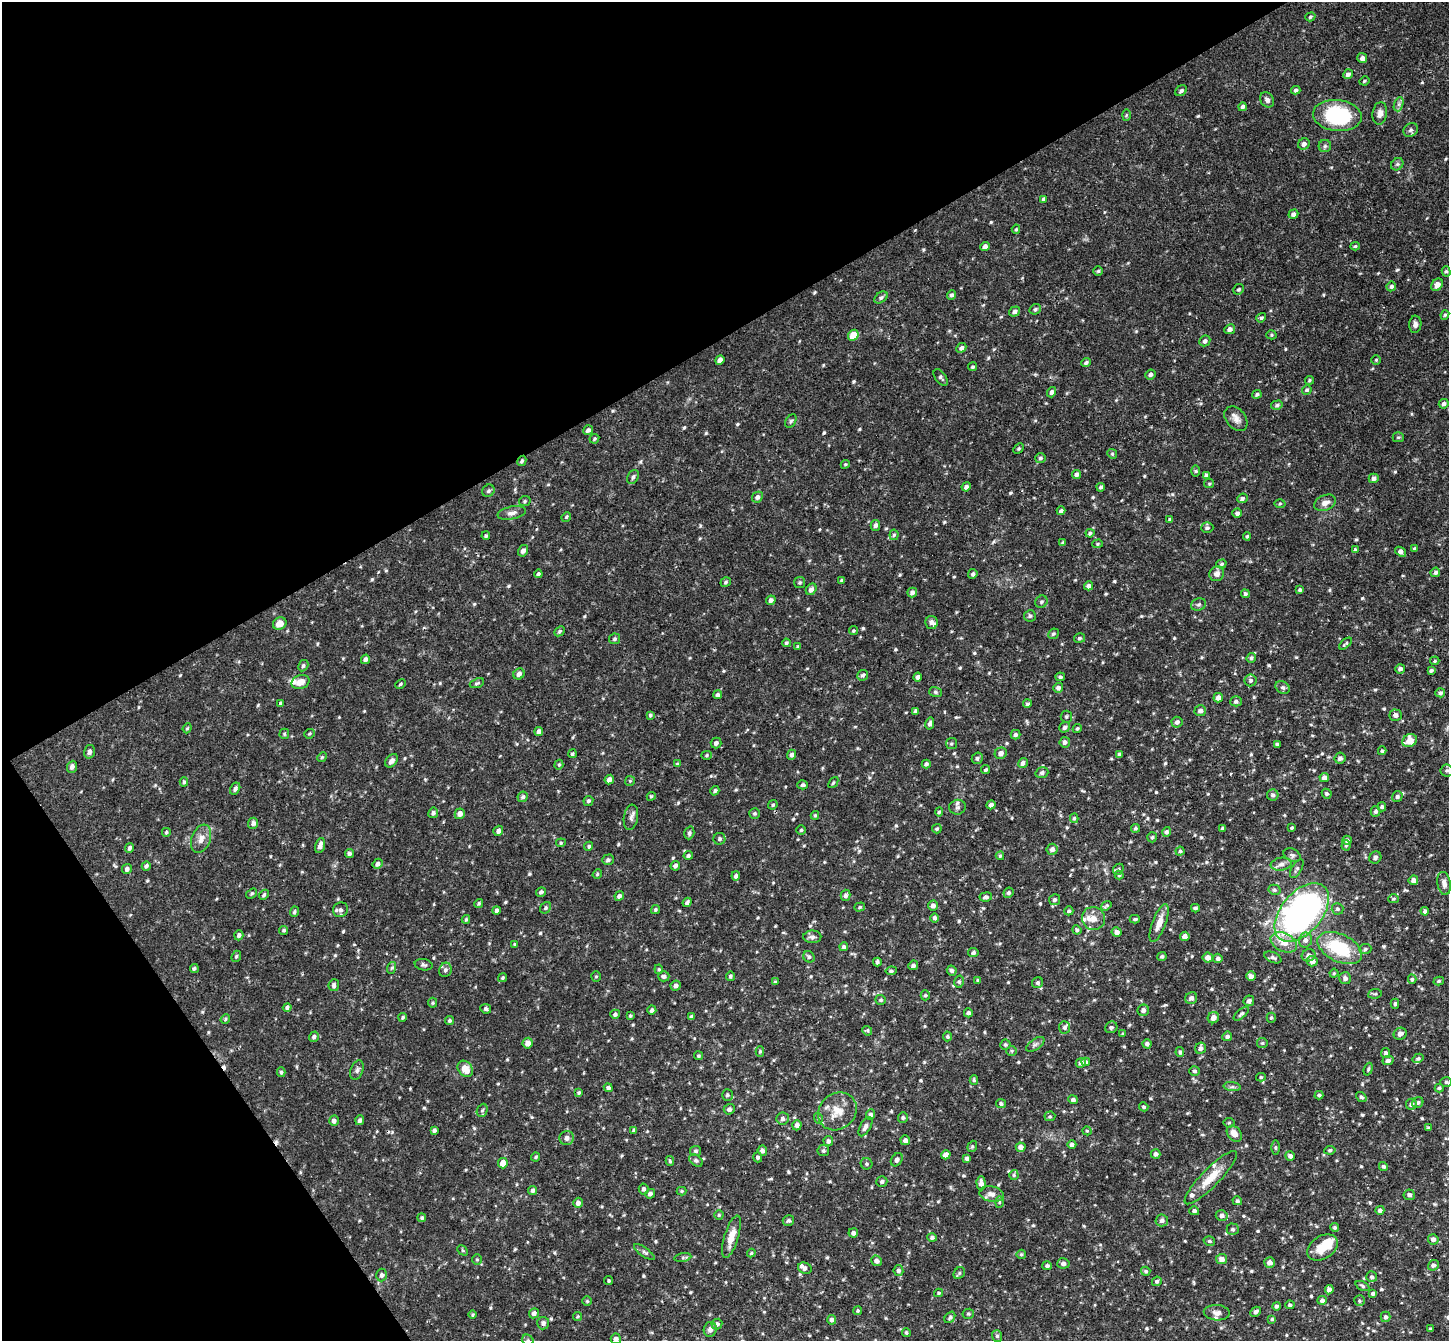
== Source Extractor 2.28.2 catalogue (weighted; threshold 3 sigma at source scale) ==
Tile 5 of 4 x 4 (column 1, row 2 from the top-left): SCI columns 55-1501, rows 3002-4340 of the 5893 x 5868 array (HDU 1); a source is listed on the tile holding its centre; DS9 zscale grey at full resolution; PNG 1451 x 1343 px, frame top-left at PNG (2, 2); each listed source drawn as its Kron ellipse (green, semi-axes under 4 px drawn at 4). Shown black and unused: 32% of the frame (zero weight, under 3 of 4 exposures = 6% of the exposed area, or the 3 px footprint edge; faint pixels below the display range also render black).
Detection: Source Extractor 2.28.2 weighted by HDU 2 'WHT'; one run over the whole footprint, this tile lists its part. Background 0.032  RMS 0.0031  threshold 0.0139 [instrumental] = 3 sigma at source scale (4.5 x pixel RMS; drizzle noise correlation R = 1.50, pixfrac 1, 0.05/0.05 arcsec/px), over >= 5 px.
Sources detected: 700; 1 inside a brighter object's white glare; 3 cosmic-ray / hot-pixel residue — neither listed nor drawn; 12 inside a brighter listed object's ellipse — not listed separately; of the other 684, all 500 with FLUX_AUTO >= 0.384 (the completeness limit of this list) listed and drawn (184 fainter detections not listed), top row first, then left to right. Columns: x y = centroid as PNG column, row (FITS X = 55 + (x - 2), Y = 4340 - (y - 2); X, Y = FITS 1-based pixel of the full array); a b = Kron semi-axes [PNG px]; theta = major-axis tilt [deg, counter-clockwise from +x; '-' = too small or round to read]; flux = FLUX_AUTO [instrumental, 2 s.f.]
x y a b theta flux
1310 17 5 4 - 0.47
1362 58 5 5 - 1.1
1348 74 5 4 - 1.1
1364 81 5 3 - 0.39
1296 90 5 4 - 0.64
1181 91 6 5 - 0.81
1267 100 8 6 -56 1
1399 104 7 4 71 0.8
1243 107 4 4 - 0.82
1380 113 11 7 82 1.6
1126 115 6 4 89 0.41
1337 115 24 15 -6 25
1411 130 8 6 35 0.82
1304 144 6 5 - 1.1
1325 146 6 6 - 0.67
1397 164 7 5 45 0.54
1044 199 4 3 - 0.59
1293 214 5 4 - 1
1016 229 5 4 - 0.45
985 246 5 4 - 1.1
1355 246 4 4 - 0.41
1098 271 5 4 - 0.44
1446 271 5 4 - 0.55
1437 285 7 5 51 2
1391 286 5 4 - 0.7
1239 289 6 5 - 0.53
952 295 5 4 - 0.72
881 298 7 5 38 0.7
1035 309 6 5 - 0.62
1015 312 6 4 37 1
1445 315 5 4 - 0.42
1261 318 5 4 - 0.5
1415 324 8 6 86 1.1
1230 329 5 4 - 1.2
853 335 6 5 - 5.3
1271 335 5 4 - 0.41
1205 341 6 5 - 0.84
961 348 5 4 - 0.92
720 360 5 4 - 1.2
1376 360 5 5 - 0.39
1086 363 5 4 - 0.68
973 367 4 4 - 0.55
1150 374 5 5 - 0.88
941 377 9 5 -54 0.78
1309 380 4 4 - 0.43
1307 390 5 4 - 0.51
1052 392 5 4 - 0.92
1257 394 4 4 - 0.55
1444 404 5 4 - 0.72
1277 405 6 4 16 0.59
1236 419 14 9 -51 2.1
791 421 7 5 59 0.51
588 430 5 4 - 0.88
1398 437 5 5 - 0.46
594 439 5 4 - 0.47
1019 448 6 4 45 0.47
1112 454 5 4 - 0.41
1040 458 5 5 - 0.61
522 461 5 4 - 0.61
845 464 5 4 - 0.39
1196 471 6 4 -89 0.39
1076 474 4 4 - 1
1206 475 4 4 - 0.84
633 477 7 5 61 0.8
1374 478 5 4 - 1.1
1209 484 5 4 - 0.38
966 487 4 4 - 0.98
1101 487 4 3 - 0.53
488 491 6 5 - 0.66
757 497 6 5 - 0.96
1242 498 5 4 - 0.77
525 501 6 5 - 0.51
1325 503 11 7 23 1.9
1280 504 5 3 - 0.38
1061 511 4 3 - 0.78
512 513 14 6 11 1.5
1237 513 5 4 - 0.84
566 517 5 4 - 0.39
1170 519 4 4 - 0.43
875 525 5 4 - 0.88
1207 528 6 5 - 0.78
1090 533 4 3 - 0.49
894 535 5 4 - 0.48
486 536 4 4 - 0.49
1247 536 4 3 - 0.45
1063 543 4 3 - 0.58
1098 544 5 4 - 0.39
1355 549 4 4 - 0.47
1414 549 4 4 - 0.43
523 551 6 5 - 1.2
1401 552 6 4 -38 1.3
1221 564 5 4 - 0.55
1435 572 5 4 - 0.73
538 574 4 3 - 0.64
973 574 5 4 - 0.69
1217 574 8 7 - 1.6
842 580 3 3 - 0.51
726 582 5 4 - 0.48
800 582 5 5 - 0.46
1089 586 5 4 - 1
811 589 6 5 - 1.2
1300 590 3 3 - 0.52
912 593 5 5 - 1.1
1245 594 4 4 - 0.62
771 600 5 4 - 1.1
1041 602 6 5 - 0.67
1198 604 8 6 18 0.73
1030 616 6 5 - 0.69
932 622 7 6 - 1.1
280 624 7 6 - 2.9
559 631 6 4 42 0.5
853 631 4 4 - 0.41
1053 634 5 5 - 0.58
1079 638 5 5 - 0.57
615 639 5 5 - 0.57
786 643 4 3 - 0.5
1345 644 8 3 40 0.46
798 646 3 3 - 0.43
1251 658 5 4 - 0.58
365 659 5 4 - 1.1
1435 661 5 4 - 0.46
303 666 6 5 - 0.58
1400 669 5 4 - 0.9
1431 670 4 3 - 0.63
519 674 6 5 - 1.2
863 675 5 5 - 0.64
918 677 4 4 - 0.85
1060 677 5 4 - 0.56
1251 680 6 6 - 0.77
301 682 9 7 17 2.6
477 683 7 4 21 0.57
400 684 5 3 - 0.39
1283 687 7 6 - 0.75
1058 688 5 5 - 1.1
936 692 6 5 - 0.59
1440 693 5 4 - 0.85
718 695 4 4 - 0.72
1218 698 5 4 - 1.5
1236 701 6 5 - 0.76
280 703 4 3 - 0.61
1027 704 4 4 - 0.57
916 711 4 4 - 0.87
1200 711 6 5 - 1.1
650 715 4 4 - 0.52
1396 715 6 6 - 1.1
1066 717 6 6 - 0.54
1177 722 5 5 - 1
930 723 6 4 76 0.88
1064 727 5 5 - 0.81
187 728 5 4 - 0.39
1077 729 4 4 - 0.54
539 731 4 4 - 0.95
284 734 5 5 - 0.39
310 734 5 4 - 0.43
1015 735 5 5 - 0.79
1410 741 7 6 - 4.4
1065 742 5 5 - 0.93
716 743 5 5 - 0.9
951 744 5 5 - 0.55
1277 744 4 3 - 0.73
1382 751 4 3 - 0.44
89 752 7 5 74 1.1
1001 753 6 5 - 1.5
572 754 4 4 - 0.46
1120 754 4 4 - 0.92
707 755 5 4 - 0.41
791 755 5 4 - 1
322 757 5 4 - 0.39
977 758 6 5 - 0.68
1340 758 6 5 - 1
392 761 7 5 50 1.2
1023 763 5 4 - 1.2
677 764 4 4 - 0.43
926 764 4 4 - 0.68
559 765 5 4 - 0.44
72 767 6 5 - 1.2
985 770 4 4 - 0.51
1447 771 6 6 - 0.71
1042 773 6 5 - 0.95
1324 777 5 4 - 1.2
609 780 5 4 - 1.2
630 781 5 5 - 0.4
184 782 5 4 - 0.46
833 782 6 4 49 0.46
803 785 5 4 - 0.66
235 789 6 4 61 0.92
715 791 5 4 - 0.58
1327 794 5 4 - 0.6
1273 795 5 5 - 0.85
651 796 4 4 - 0.38
1397 796 5 5 - 0.79
523 797 5 5 - 0.68
588 801 5 5 - 0.68
773 805 5 4 - 0.5
991 805 4 4 - 1.4
957 807 8 7 - 0.95
1382 807 4 4 - 0.54
1376 811 5 5 - 0.76
939 812 4 4 - 0.45
433 813 5 4 - 0.83
755 813 5 5 - 0.5
460 814 5 5 - 1.7
815 815 4 3 - 0.4
631 817 13 7 80 1.2
1074 818 5 4 - 0.5
253 823 5 5 - 0.99
1136 828 4 4 - 0.63
1223 828 4 3 - 0.53
1292 828 4 4 - 0.45
937 829 5 4 - 0.51
801 830 4 4 - 0.41
498 831 5 5 - 1.1
166 832 4 4 - 0.44
1166 832 5 4 - 0.75
689 833 6 5 - 0.74
1152 837 5 5 - 0.51
201 839 15 9 68 2.5
719 839 6 6 - 0.7
1347 840 4 4 - 0.8
561 843 5 4 - 0.44
1346 845 5 4 - 0.42
320 846 8 4 74 1.5
589 846 5 4 - 0.57
130 848 5 3 - 0.72
1052 849 5 5 - 1.3
1180 851 4 4 - 0.48
349 854 4 4 - 0.76
688 855 4 4 - 0.63
1292 855 9 6 -27 0.89
1000 856 4 4 - 0.41
1375 857 6 5 - 0.71
608 860 6 5 - 0.77
378 864 5 4 - 0.97
1281 864 10 6 9 1.4
146 866 5 4 - 0.59
675 866 5 4 - 0.77
127 869 5 5 - 1
1118 869 6 4 48 0.47
1297 869 10 5 61 0.74
597 874 5 4 - 0.42
1119 875 4 4 - 0.39
736 876 4 4 - 0.83
1413 880 5 4 - 1.4
1444 883 12 6 -80 1.5
1274 890 6 5 - 0.58
541 892 5 4 - 0.71
1009 893 5 5 - 0.65
252 894 6 4 35 0.41
264 895 6 4 47 0.54
846 895 5 4 - 0.87
619 896 5 4 - 0.93
986 897 6 4 7 0.83
1393 899 5 4 - 0.43
1055 900 5 5 - 0.75
687 902 5 4 - 0.84
479 903 5 4 - 0.44
933 906 5 5 - 1.1
1106 906 6 4 36 0.54
860 907 5 4 - 0.48
546 908 6 5 - 0.59
1195 908 4 3 - 0.54
1338 909 6 5 - 0.61
341 910 8 7 - 1.1
496 910 4 4 - 0.7
655 910 5 4 - 0.48
1069 911 4 4 - 0.53
1425 911 4 4 - 0.87
294 912 5 4 - 0.59
1302 912 34 20 50 120
935 918 5 4 - 0.87
1093 918 12 11 - 2.5
466 919 4 3 - 0.41
1135 919 5 3 - 0.47
1159 923 20 6 69 3.4
284 930 5 4 - 0.46
1077 930 5 4 - 0.63
1117 932 5 4 - 1.4
239 935 5 4 - 0.85
1185 936 5 4 - 1.5
812 937 9 6 0 0.98
1305 940 7 6 - 1.2
1284 942 14 9 -25 4.2
515 944 3 3 - 0.39
844 947 4 4 - 0.78
1340 948 24 13 -26 17
1365 949 6 5 - 0.61
973 953 5 4 - 0.83
1309 955 7 6 - 1.3
236 956 6 4 68 0.49
1162 956 4 4 - 0.55
809 957 6 5 - 0.67
1273 957 9 5 -24 0.81
1208 958 5 5 - 1.6
1218 958 5 4 - 0.93
1312 961 5 5 - 1.6
877 962 4 3 - 0.66
424 965 9 5 -12 0.71
913 965 5 4 - 0.84
194 968 4 4 - 0.51
391 968 6 4 70 0.45
659 969 5 4 - 0.42
445 970 7 6 - 0.91
891 971 5 4 - 0.48
952 971 5 4 - 0.74
1334 973 4 4 - 0.4
664 976 5 5 - 0.85
730 976 4 4 - 0.59
1251 976 5 4 - 1.3
596 977 5 4 - 0.39
502 978 5 4 - 0.44
1345 978 6 6 - 1
1412 979 4 4 - 0.44
978 980 4 3 - 0.39
1439 981 5 4 - 0.47
775 982 4 4 - 0.42
959 982 6 5 - 0.63
1038 983 6 5 - 0.71
334 985 6 5 - 0.88
676 986 5 5 - 1.2
1375 994 7 4 8 0.5
925 995 5 4 - 0.47
1191 998 6 5 - 0.97
881 1000 5 5 - 0.56
1249 1001 5 5 - 1.1
433 1003 5 4 - 0.42
1395 1004 5 3 - 0.56
287 1008 4 4 - 0.69
486 1009 5 4 - 0.77
652 1010 4 4 - 0.79
1143 1010 6 5 - 1
968 1013 4 4 - 0.91
615 1014 5 4 - 0.71
1241 1014 9 4 40 0.73
630 1016 4 3 - 0.4
692 1016 4 4 - 0.67
403 1017 4 4 - 0.47
1213 1018 6 5 - 1.9
1271 1018 5 4 - 0.47
225 1019 5 4 - 0.44
450 1021 4 4 - 0.51
1064 1027 6 5 - 0.76
1111 1027 6 5 - 0.52
867 1031 5 4 - 0.44
1123 1034 4 3 - 0.43
1400 1034 6 6 - 1.4
947 1036 5 4 - 0.46
1227 1036 5 4 - 0.82
314 1037 5 5 - 0.8
528 1043 5 5 - 2
1262 1043 5 5 - 0.5
1035 1044 10 5 35 0.83
1147 1044 4 4 - 0.94
1005 1045 5 5 - 0.55
1200 1048 6 5 - 1.2
760 1051 5 4 - 0.4
1012 1051 5 5 - 0.44
1180 1052 5 4 - 0.59
1386 1053 5 4 - 0.73
698 1056 4 4 - 0.47
1418 1058 6 4 31 0.54
1388 1061 5 4 - 1
1086 1062 4 4 - 0.65
1081 1063 5 4 - 1
465 1069 9 7 -52 4.1
1368 1069 6 4 70 0.44
357 1070 10 6 68 0.9
1194 1071 5 5 - 0.63
281 1072 5 4 - 0.46
1261 1077 5 4 - 0.47
974 1080 5 4 - 0.45
1446 1082 6 5 - 0.51
1232 1087 8 4 -7 0.76
608 1088 4 4 - 0.82
1439 1088 4 4 - 0.54
579 1093 4 4 - 0.54
727 1095 6 5 - 0.67
1319 1095 4 4 - 0.52
1361 1097 6 4 -37 0.62
1073 1100 4 4 - 0.97
1418 1103 6 5 - 0.72
1001 1104 5 4 - 0.62
1411 1104 5 5 - 1.1
1144 1107 5 4 - 0.51
729 1109 5 5 - 0.92
482 1110 7 5 67 0.58
837 1111 20 17 41 5.4
871 1115 5 4 - 0.88
1050 1116 5 5 - 0.44
818 1118 5 4 - 0.44
903 1118 5 5 - 0.55
783 1119 6 6 - 1.1
360 1120 5 4 - 0.88
334 1121 5 4 - 1
1229 1123 5 5 - 0.43
797 1125 5 4 - 1
865 1127 10 5 60 1.3
1429 1128 4 3 - 0.81
434 1130 4 4 - 0.67
634 1130 4 3 - 0.77
1087 1131 4 4 - 0.4
1234 1134 9 6 -50 2.5
567 1138 7 7 - 1.4
905 1140 5 4 - 1
828 1141 5 4 - 0.87
1072 1145 4 4 - 1
972 1146 6 4 69 0.46
1021 1147 5 4 - 1.6
1275 1148 7 4 -90 0.44
1330 1150 6 4 9 0.51
696 1151 5 5 - 0.57
762 1151 5 5 - 0.96
823 1151 6 5 - 0.6
1156 1154 5 4 - 0.97
946 1155 5 4 - 1.9
1290 1156 5 4 - 0.91
536 1157 5 3 - 0.39
758 1157 5 4 - 0.69
967 1158 4 4 - 0.82
696 1160 7 5 -37 0.65
897 1160 7 5 55 0.9
670 1161 5 3 - 0.56
503 1163 5 4 - 3
866 1164 6 6 - 0.53
1383 1166 5 4 - 0.55
1014 1175 5 5 - 0.42
1211 1178 36 9 46 6.2
882 1181 5 5 - 0.73
981 1183 7 4 -89 1.3
644 1189 5 5 - 0.92
533 1190 4 4 - 0.74
682 1191 5 4 - 0.4
650 1194 5 4 - 1
992 1194 12 8 -11 2
1409 1195 5 5 - 0.96
1237 1201 5 4 - 0.69
999 1202 6 4 88 0.45
578 1203 5 4 - 1.2
1380 1210 4 4 - 0.84
1194 1211 5 4 - 0.82
719 1215 4 4 - 0.42
1222 1215 6 5 - 1.2
422 1218 4 4 - 0.59
1162 1220 6 6 - 1
788 1221 6 5 - 0.66
1335 1227 4 4 - 0.56
1233 1229 6 6 - 0.78
853 1233 4 4 - 0.9
731 1237 22 7 73 3.6
932 1237 4 4 - 0.71
1433 1239 5 5 - 1.2
1209 1241 6 4 -16 0.54
1322 1247 16 11 34 5.5
463 1250 6 3 -46 0.39
644 1252 12 4 -36 0.85
751 1253 4 4 - 0.39
1021 1254 4 4 - 0.49
683 1258 8 4 9 0.54
477 1259 5 4 - 0.44
1222 1259 5 5 - 1.8
876 1261 5 5 - 1.2
1269 1262 5 5 - 1.5
1063 1263 6 5 - 0.91
1433 1265 5 5 - 0.96
1047 1266 5 4 - 0.78
805 1268 7 5 -23 0.92
898 1271 5 5 - 0.91
1146 1271 4 4 - 0.54
959 1273 6 5 - 0.56
381 1275 6 5 - 0.95
1372 1277 5 5 - 0.69
609 1281 4 4 - 0.39
1157 1281 5 4 - 0.63
1362 1286 7 4 -26 0.52
1329 1290 4 4 - 1.5
938 1293 4 3 - 0.42
1373 1293 4 3 - 0.7
1322 1300 5 4 - 1
587 1301 5 5 - 0.4
1359 1301 5 5 - 0.52
1290 1305 4 4 - 0.61
1276 1306 4 4 - 0.68
858 1310 4 4 - 0.49
1256 1312 5 4 - 0.94
534 1313 5 5 - 0.96
1217 1313 13 7 -4 1.4
968 1314 6 5 - 0.53
473 1315 4 4 - 0.4
577 1316 4 4 - 0.39
950 1317 6 4 51 0.67
1386 1317 5 5 - 0.79
1272 1319 4 4 - 0.41
832 1320 4 4 - 0.89
543 1323 6 6 - 0.9
717 1324 5 5 - 1.1
710 1329 7 6 - 1.4
1430 1329 3 3 - 0.48
906 1332 5 4 - 0.46
997 1336 6 5 - 0.64
616 1339 5 5 - 1.3
528 1340 6 5 - 0.52
Overlapping masked pixels (flux is a lower limit): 2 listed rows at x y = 522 461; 1211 1178
Isophote crosses this tile's border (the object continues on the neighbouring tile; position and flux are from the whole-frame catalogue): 2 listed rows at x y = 616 1339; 528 1340